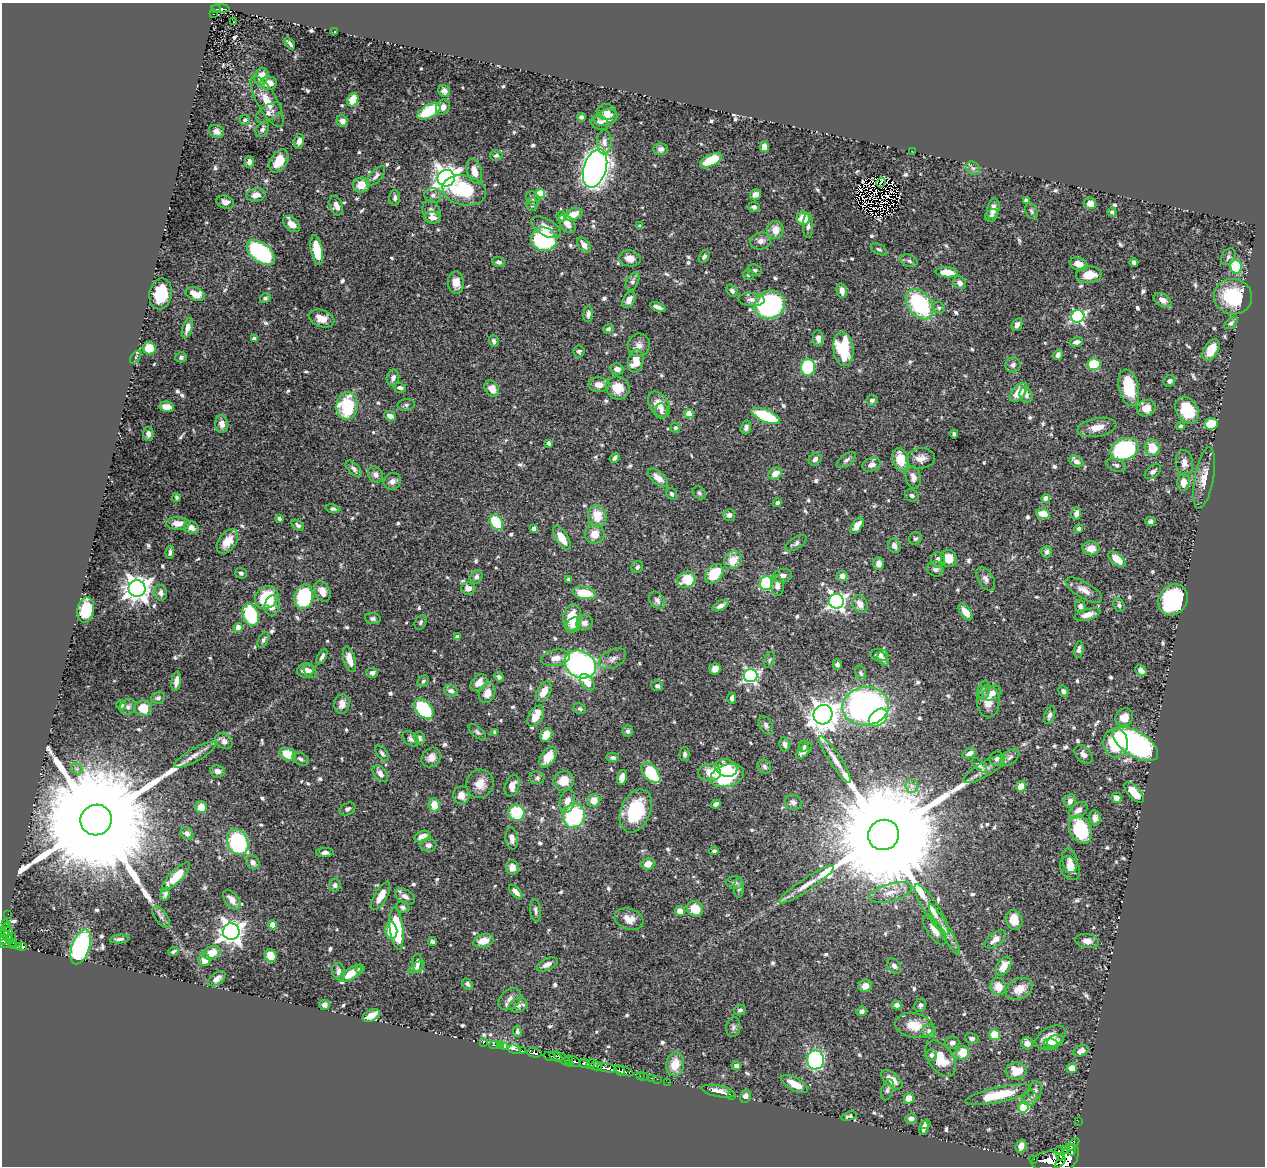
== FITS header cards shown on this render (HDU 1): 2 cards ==
NAXIS1  =                 1263
NAXIS2  =                 1164

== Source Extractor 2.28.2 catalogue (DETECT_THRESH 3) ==
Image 1263 x 1164 px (HDU 1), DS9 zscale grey, 1 PNG px = 1 image px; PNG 1267 x 1168 px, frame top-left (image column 1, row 1164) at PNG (2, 3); each listed source drawn as its Kron ellipse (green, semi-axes under 4 px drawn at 4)
Background 0.618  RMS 0.014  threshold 0.0417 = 3 sigma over >= 5 px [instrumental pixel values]
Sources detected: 728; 5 with non-positive FLUX_AUTO (blend fragments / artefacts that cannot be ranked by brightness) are neither listed nor drawn; of the other 723, the 500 brightest by FLUX_AUTO listed and drawn (223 fainter detections omitted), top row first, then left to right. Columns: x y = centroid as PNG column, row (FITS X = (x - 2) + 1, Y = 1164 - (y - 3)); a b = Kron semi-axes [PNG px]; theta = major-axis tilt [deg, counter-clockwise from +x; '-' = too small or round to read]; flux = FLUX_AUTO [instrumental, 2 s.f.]
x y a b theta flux
220 8 9 3 -4 86
216 9 5 2 - 34
213 14 3 2 - 14
233 22 2 2 - 2.2
335 31 2 2 - 5.4
290 43 7 3 -52 2.2
261 76 9 6 73 14
269 83 8 6 1 12
444 91 6 5 - 4.1
353 100 7 5 67 15
267 101 29 9 -61 16
443 107 8 6 60 4.3
429 111 13 6 30 43
269 112 14 7 31 5.2
606 112 9 8 - 4.9
582 117 4 4 - 2.2
606 118 12 8 19 16
245 120 5 5 - 2.3
342 121 6 5 - 4.6
600 123 9 7 -26 3.6
262 129 8 5 57 3.3
216 131 8 6 -22 6.1
299 141 7 5 74 5.3
604 142 12 7 88 5.1
764 147 5 4 - 9.9
661 149 7 6 - 3.7
912 151 2 2 - 6.9
496 155 6 5 - 2
711 160 12 5 26 33
279 161 12 8 59 17
249 162 6 4 -90 4.9
595 168 19 11 72 690
973 168 7 6 - 2.9
474 171 13 7 -74 10
376 176 12 5 48 3.9
446 178 9 8 - 870
881 182 5 2 - 2.7
361 185 8 7 - 13
464 190 22 15 -11 54
540 193 5 4 - 34
755 194 5 5 - 5
256 195 10 6 10 8.4
433 195 8 7 - 3.8
395 198 8 5 90 2.9
533 199 8 6 -56 2.3
1026 200 4 4 - 2.6
225 202 9 6 -17 5.4
1090 203 6 6 - 8
532 205 6 5 - 2.1
336 206 10 6 -70 5.6
754 207 5 5 - 2.8
993 209 10 6 76 6.5
1031 211 8 5 -65 1.9
431 212 12 8 -68 6.5
1112 212 5 4 - 2
573 214 10 5 20 12
992 215 7 5 40 2.1
562 216 5 5 - 7
432 218 8 6 -4 5.1
803 218 7 6 - 20
291 224 10 6 -41 8.5
567 224 10 7 -51 7.3
640 226 4 4 - 2
808 226 12 5 89 3.5
546 227 16 8 -29 9.5
775 230 9 8 - 10
544 239 13 11 -16 97
761 241 10 8 16 5.5
584 245 8 5 -51 6.9
879 249 9 5 -29 2.1
317 250 15 6 -79 26
261 252 16 9 -38 140
704 257 7 5 59 2.6
1228 257 9 6 55 2.4
630 258 10 8 -9 8.5
909 261 9 6 -21 2.8
498 262 6 5 - 2.7
1134 262 4 4 - 2.3
1079 264 9 6 -20 9.3
1236 267 7 6 - 49
754 270 7 6 - 2.3
947 272 11 5 -5 16
748 275 5 5 - 2.4
1089 275 13 8 8 15
633 281 10 6 64 3.1
456 283 11 8 -86 9.9
960 283 7 5 -48 5
732 291 6 5 - 3.4
842 291 7 5 -77 5
161 294 15 11 80 28
195 294 10 6 -21 12
1233 297 19 17 -11 53
265 298 5 5 - 2.5
629 300 9 5 63 5.7
751 300 13 6 -4 4.7
1162 300 9 6 -32 6.2
919 304 17 11 -52 90
770 305 15 14 - 180
658 307 8 4 -21 4.3
939 308 6 5 - 2.2
588 314 8 5 85 3.4
1078 316 6 6 - 180
322 319 13 8 -18 12
1231 323 8 4 36 2.7
1017 325 7 5 62 4.2
187 328 10 5 73 5.8
608 329 5 4 - 2.1
254 338 4 3 - 2.2
818 338 8 5 -86 6.1
494 341 6 4 -71 2.8
1076 342 7 4 13 4.3
639 345 12 11 - 7.1
149 348 6 6 - 23
843 349 17 10 -83 57
1211 350 12 7 61 19
579 351 6 5 - 2.1
1058 355 5 4 - 3.6
136 357 8 4 54 2.1
181 357 6 5 - 2.1
636 361 12 7 79 21
1094 364 6 5 - 55
1013 365 8 7 - 3.9
808 367 8 7 - 54
617 369 6 5 - 5.2
393 378 8 6 78 4.5
1170 381 6 5 - 3.1
599 385 10 7 -3 7.3
400 388 6 5 - 3.4
492 388 8 6 -60 9.4
618 388 12 11 - 16
1129 388 18 10 -78 37
1019 392 11 6 50 17
1026 395 7 6 - 3.9
872 400 6 5 - 2.8
406 405 8 6 8 2.4
659 405 14 9 -55 12
347 406 13 10 84 56
167 407 7 5 -10 11
1146 408 9 8 - 11
1187 410 14 10 -58 37
661 411 7 6 - 3.6
689 414 4 4 - 23
390 416 6 4 -24 5.7
766 416 15 6 -24 61
222 424 9 6 -83 6.6
1211 424 7 6 - 29
1181 426 4 4 - 2
746 427 7 5 74 2.9
1097 427 20 9 10 12
675 428 5 5 - 2
148 434 7 5 -90 3.3
954 434 4 3 - 2
549 443 4 3 - 3.1
1152 448 8 7 - 19
1124 449 14 10 23 98
614 458 5 4 - 3.2
921 458 14 10 6 8
815 459 7 5 45 3.5
901 459 11 8 -75 21
846 460 11 5 36 3
1076 462 7 5 -25 4.1
1184 463 13 8 -85 6.7
871 465 9 6 21 5
1116 465 10 6 -19 3
354 469 10 5 -45 3.3
1153 472 9 5 40 3.1
375 474 9 7 -53 4.4
775 474 7 5 28 9.1
913 477 11 7 -80 4.8
658 478 12 6 -41 9.1
1204 478 31 9 80 14
392 481 9 8 - 4.9
1183 482 8 6 85 9
699 493 7 5 -45 2
672 494 6 5 - 2.5
912 496 7 5 -33 2.5
177 498 4 3 - 2.1
1046 498 4 4 - 7.9
777 503 4 4 - 2.4
333 509 7 4 -11 2.3
1076 513 6 5 - 4.7
1043 514 7 5 -15 14
729 515 6 5 - 3.8
597 516 11 9 -77 18
279 518 4 3 - 2.6
1150 521 5 4 - 2.4
496 522 8 6 -54 50
178 523 12 6 -2 8.4
298 525 7 4 -38 2.4
857 526 9 5 58 7.8
191 527 8 6 -27 6.1
534 529 4 4 - 5.8
1079 529 4 4 - 2.2
595 534 10 9 - 11
562 538 13 6 -57 15
915 538 7 6 - 2
227 541 14 8 54 14
796 543 12 6 32 3.2
894 546 7 6 - 4.4
1091 548 8 7 - 9.8
170 552 6 3 81 2.4
1047 552 6 5 - 3.5
949 559 9 8 - 13
1117 559 10 5 -39 14
733 560 10 8 44 15
938 560 8 7 - 4.9
879 564 6 5 - 4.8
637 567 6 5 - 2.5
935 569 8 7 - 3.8
241 573 6 5 - 2.7
714 574 11 8 50 29
783 576 9 7 8 4
842 576 5 5 - 6.1
476 577 7 5 62 3.1
569 579 4 4 - 2.4
986 579 13 7 -60 4.3
686 580 9 8 - 26
766 583 7 6 - 71
777 586 10 6 -84 5.8
468 588 7 6 - 5.6
137 589 8 8 - 1000
1084 590 20 8 -31 8.3
322 591 11 7 -61 7.8
161 593 8 6 -83 3.7
584 593 12 6 -9 27
267 597 12 10 40 42
304 597 12 9 77 92
657 600 9 7 -54 3.5
1173 600 16 14 59 130
836 601 7 7 - 320
860 604 9 7 -63 7.8
1119 605 7 5 -69 2.5
272 606 10 7 79 9.1
720 606 8 4 26 4.4
1080 606 6 5 - 3.7
86 610 13 8 81 33
965 612 9 5 -54 8.5
251 615 11 8 -68 55
1087 615 14 5 14 7.7
572 618 13 9 84 24
373 619 8 5 -7 2.3
421 622 7 5 60 2
585 623 8 7 - 5.2
573 625 8 7 - 5.2
238 628 4 4 - 16
457 637 4 4 - 3.8
263 640 8 5 64 2.2
1079 649 8 4 80 3
880 655 9 6 -6 4.7
322 657 8 3 61 2.8
556 658 14 8 10 7.7
349 659 13 6 -74 9.3
613 659 15 9 29 5.7
883 659 7 4 -60 2.7
769 660 8 5 67 2
580 664 16 13 -28 240
837 665 5 4 - 2.8
715 669 6 5 - 9
306 670 9 7 17 6.7
310 671 7 5 -55 3.2
1141 671 6 4 -43 4
372 673 6 5 - 3.6
861 673 8 5 -68 2.1
751 676 7 6 - 220
499 677 5 4 - 2.4
176 681 10 4 82 6.6
423 681 6 5 - 2
587 682 9 5 -52 12
479 683 10 7 46 7.9
657 686 6 5 - 2.5
984 690 9 6 80 3.4
451 691 7 5 -21 3.7
1063 691 6 4 -59 2.9
544 692 11 6 61 11
487 693 10 8 67 9.6
992 693 10 7 24 7.5
158 698 7 6 - 2.6
732 698 5 4 - 3.3
988 701 16 11 -88 14
342 704 9 7 81 7.1
121 705 5 4 - 2.9
866 706 23 19 7 260
128 707 8 7 - 3.1
143 708 9 7 -8 19
424 709 12 7 -47 70
580 709 6 5 - 2
823 715 10 9 - 1100
1050 715 9 5 70 3.1
536 716 12 6 61 14
878 717 10 7 42 81
1124 717 9 8 - 13
766 725 10 6 -60 2.7
628 731 5 5 - 3
477 732 10 5 -40 2.4
495 732 4 3 - 2.7
546 735 7 5 56 16
419 738 6 5 - 2.7
411 739 9 6 -41 3.5
224 741 9 7 -37 5.8
1116 743 14 12 -89 48
785 744 7 5 -80 3.6
1135 744 25 12 -32 200
804 746 5 4 - 2.1
804 751 10 5 48 4.5
382 753 9 5 -53 2.6
969 753 7 4 22 4.8
288 754 8 6 -29 23
685 754 7 5 89 2.5
1084 754 11 7 -49 4.4
195 755 23 6 30 7.6
431 757 10 9 - 6.7
548 757 11 7 56 14
613 757 6 4 -1 2.6
1010 757 11 6 40 3.6
300 759 9 5 -32 2.9
835 759 28 6 -57 9.7
997 759 7 7 - 3
979 765 9 4 -42 2.5
764 767 7 6 - 2.6
726 768 11 8 -16 21
77 769 6 5 - 2
984 769 24 7 31 8.2
217 771 7 6 - 4.7
651 773 12 7 -50 44
709 773 11 8 2 15
380 774 9 6 -51 5.2
727 776 17 11 17 75
622 777 7 5 76 8.5
537 778 7 6 - 2.6
564 781 10 9 - 13
480 784 14 13 - 12
512 786 11 7 72 7.6
912 786 7 6 - 3.2
1021 786 5 5 - 14
1134 793 12 6 -47 14
461 795 9 8 - 8.2
1116 798 5 5 - 6.4
567 801 12 7 77 8.4
594 801 7 6 - 13
1070 801 7 6 - 3.5
793 802 9 7 -28 3.7
716 804 5 4 - 4.1
434 805 7 5 -84 17
201 807 6 5 - 11
347 809 8 6 28 2.6
1078 810 10 7 35 5.6
636 811 23 14 67 53
516 813 8 8 - 47
574 816 12 11 - 82
1095 818 7 5 -83 4.7
96 820 16 15 - 66000
1080 830 15 10 -63 58
187 834 7 6 - 4
884 835 15 15 - 54000
422 836 8 5 22 10
512 838 11 6 -83 5.1
238 842 13 10 -66 120
428 845 8 6 2 3.5
714 851 5 4 - 1.9
325 853 9 4 2 3.6
1070 861 12 7 -78 5.2
253 862 7 6 - 4.8
648 864 7 5 28 9.4
512 867 7 6 - 6.2
1070 868 12 9 -63 7.4
176 877 19 6 46 21
735 883 8 6 -6 2.9
335 885 6 6 - 3.5
806 885 32 6 33 12
739 888 10 5 88 2.8
516 892 8 4 -47 5.9
890 892 22 8 15 13
165 894 7 4 74 2.3
381 896 15 6 59 10
405 896 11 6 -33 5.2
232 900 11 6 -51 7.6
403 907 7 5 -29 2.6
695 909 8 7 - 18
535 910 11 5 -84 2.9
932 910 30 7 -57 13
680 911 5 5 - 9.1
8 914 2 2 - 5.8
161 917 12 6 -55 3.5
629 919 15 10 -18 11
1014 920 10 8 -67 15
6 923 3 2 - 17
272 925 4 4 - 9.7
6 927 5 3 - 27
397 929 21 6 -83 62
944 929 29 5 -59 8.6
391 930 8 6 -85 20
935 930 17 7 -54 9
8 931 5 3 - 85
231 932 8 8 - 780
7 936 8 3 -54 66
12 937 4 2 - 27
119 939 10 3 5 2.5
995 939 12 6 37 7.2
3 940 4 3 - 190
483 941 10 6 14 13
1087 941 12 7 -7 6.2
13 942 4 3 - 96
432 942 4 3 - 2.6
5 943 6 3 7 140
13 946 4 3 - 130
18 947 4 3 - 72
23 947 4 4 - 52
81 947 18 8 71 190
173 951 5 3 - 2.1
212 953 9 6 22 16
271 956 6 5 - 15
204 960 6 6 - 10
417 963 9 5 -89 3.4
547 964 11 5 27 5.5
894 966 8 6 -53 3.5
1004 966 10 6 58 10
417 967 9 4 33 3
360 969 4 3 - 1.9
339 972 9 6 -74 4.8
350 974 13 5 32 14
217 979 10 5 36 4.9
467 984 6 4 -51 2.3
865 986 7 6 - 7.8
998 986 9 7 -79 12
1019 989 14 10 27 12
510 999 13 9 43 6.3
324 1005 5 5 - 4
518 1005 9 7 16 4.2
897 1005 5 4 - 3.4
920 1005 7 5 68 2.4
740 1010 6 5 - 2.2
862 1011 5 4 - 3
371 1015 9 5 25 11
914 1025 19 12 -9 17
733 1027 10 7 83 3
517 1031 6 4 -82 2.1
929 1031 7 6 - 5.4
994 1035 5 5 - 19
1051 1037 16 10 31 16
972 1038 7 5 -13 3.2
1055 1041 8 6 19 4.9
483 1043 3 2 - 7
952 1043 7 6 - 3.5
1027 1043 6 6 - 7.1
1051 1044 7 5 -7 4.2
494 1045 5 3 - 18
500 1046 4 3 - 12
504 1047 3 3 - 46
514 1049 6 3 -19 110
523 1051 4 3 - 78
1081 1051 8 5 25 5
534 1053 7 4 -12 260
962 1053 7 6 - 22
931 1055 5 5 - 2.8
550 1056 6 4 -14 200
556 1057 7 4 -27 620
563 1059 12 3 -35 150
941 1059 20 12 -55 22
569 1060 4 3 - 130
815 1060 9 8 - 150
574 1061 7 4 -35 310
585 1063 5 3 - 370
591 1064 5 3 - 36
675 1064 12 9 81 17
596 1066 5 3 - 41
736 1066 4 4 - 3.6
607 1068 10 4 -11 370
1072 1068 5 5 - 10
619 1070 6 4 -48 440
624 1071 10 4 -20 550
1016 1071 10 8 0 18
640 1076 3 2 - 24
644 1076 2 2 - 9.3
651 1078 2 2 - 10
657 1079 2 2 - 9.3
892 1080 13 6 -39 10
668 1082 2 2 - 3.9
794 1084 15 6 -29 13
887 1090 11 6 72 3
718 1091 16 5 -11 7.9
1035 1091 10 6 79 3.6
731 1095 2 2 - 79
998 1095 34 7 13 42
745 1096 6 5 - 3.5
909 1098 5 5 - 16
1030 1098 8 7 - 3.8
1024 1107 5 5 - 65
849 1116 8 4 16 2.1
911 1118 6 5 - 3.6
1078 1121 2 2 - 8.7
925 1124 5 4 - 4.4
924 1128 7 4 74 5.6
1073 1144 7 4 43 210
1021 1146 7 5 71 7.6
1065 1150 2 2 - 33
1071 1150 5 3 - 430
1060 1153 7 3 -79 150
1034 1159 3 2 - 38
1067 1159 16 9 59 2200
1048 1161 17 9 6 1600
At the frame edge (FLAGS 8, measured only in part): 2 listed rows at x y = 3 940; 1067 1159
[223 fainter detections neither listed nor drawn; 5 non-positive-flux detections neither listed nor drawn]